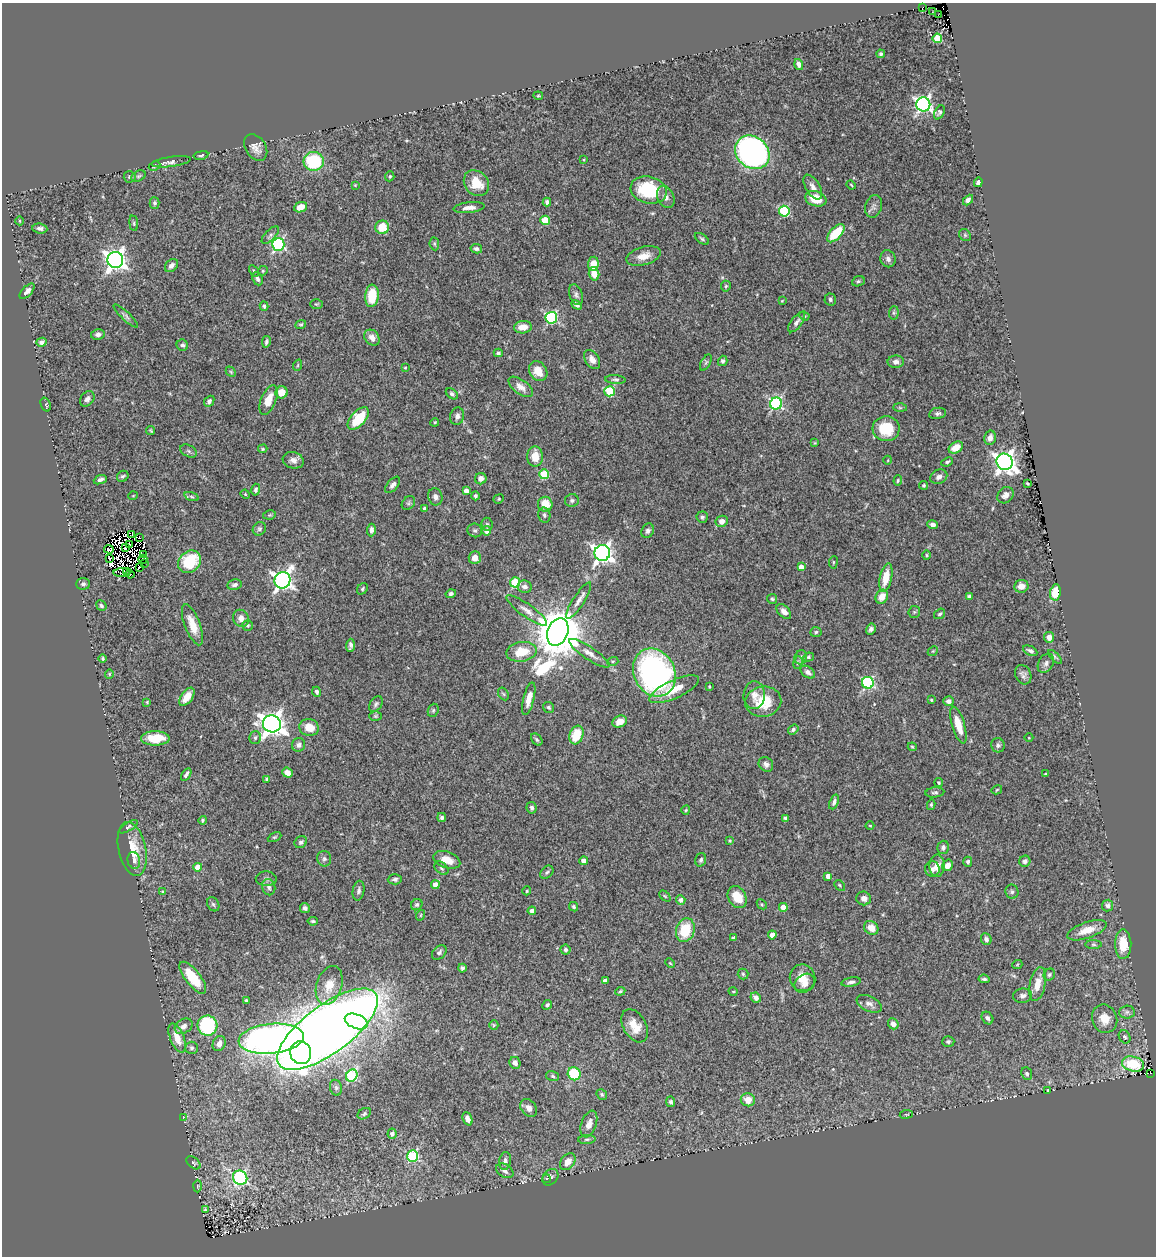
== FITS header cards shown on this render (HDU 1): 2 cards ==
NAXIS1  =                 1154
NAXIS2  =                 1254

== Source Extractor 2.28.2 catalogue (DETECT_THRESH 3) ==
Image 1154 x 1254 px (HDU 1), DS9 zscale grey, 1 PNG px = 1 image px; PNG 1158 x 1258 px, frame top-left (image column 1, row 1254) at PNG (2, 3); each listed source drawn as its Kron ellipse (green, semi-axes under 4 px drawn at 4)
Background 0.556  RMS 0.027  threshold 0.0798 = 3 sigma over >= 5 px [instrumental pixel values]
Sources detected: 390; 18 with non-positive FLUX_AUTO (blend fragments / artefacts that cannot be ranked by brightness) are neither listed nor drawn; the other 372 listed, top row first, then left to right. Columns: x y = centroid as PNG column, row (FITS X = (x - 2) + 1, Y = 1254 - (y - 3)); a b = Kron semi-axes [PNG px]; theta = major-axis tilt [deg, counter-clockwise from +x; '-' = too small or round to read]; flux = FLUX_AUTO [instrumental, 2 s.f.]
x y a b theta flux
923 8 3 2 - 46
932 12 3 2 - 2.5
938 15 3 2 - 26
937 38 4 4 - 64
881 54 4 4 - 3.4
799 64 5 4 - 6.3
538 96 5 3 - 1.8
923 104 7 7 - 560
939 112 7 5 62 3.5
256 147 14 10 -56 13
752 152 18 15 -39 540
201 155 7 4 12 3.5
584 160 4 2 - 1.4
314 161 10 9 - 110
171 162 20 5 8 8.1
154 166 6 4 28 2.3
139 176 8 5 26 3.4
390 176 5 4 - 2.4
130 177 6 5 - 3.7
978 182 5 4 - 6
476 183 14 11 -49 43
355 185 4 4 - 1.7
851 185 4 3 - 1.6
813 187 14 7 -59 11
649 190 18 13 -14 100
666 197 11 8 -65 9.7
816 199 11 7 -19 35
968 200 6 4 46 6.9
547 202 4 4 - 4.5
155 203 6 5 - 3.3
873 206 11 8 74 7.4
301 207 6 5 - 20
469 208 15 5 6 11
784 211 5 5 - 140
545 220 4 4 - 57
20 221 4 3 - 1.3
134 223 8 4 -83 2.4
382 227 7 7 - 40
40 228 7 5 -7 5.2
836 233 11 5 47 55
270 235 11 5 46 5
965 235 6 5 - 3
702 239 8 4 -35 3.2
278 244 6 6 - 330
434 244 6 4 -83 2.7
476 249 6 4 -12 4.3
643 256 18 9 16 21
888 259 8 7 - 7
115 260 8 8 - 1100
593 264 7 5 84 22
171 265 7 5 46 7.6
254 271 6 4 -61 2.5
263 271 5 4 - 2.4
594 274 7 5 -74 20
257 279 7 5 -64 4.3
858 281 6 5 - 3.2
726 286 5 5 - 2.5
27 291 9 5 47 7.8
576 295 11 6 -70 5.8
372 296 11 7 85 57
830 299 6 5 - 4.6
782 301 3 3 - 1.3
316 304 6 5 - 2.5
577 305 5 4 - 3.7
264 306 4 3 - 3.2
894 313 7 5 83 2.9
126 316 16 4 -43 4.6
804 316 5 4 - 2
551 318 6 6 - 240
796 322 12 5 52 6.6
301 324 5 4 - 2.6
523 327 9 6 6 21
98 334 7 5 10 5.3
372 338 9 7 -51 13
41 342 5 4 - 6.2
266 342 6 3 80 3.9
182 345 6 5 - 4.8
498 353 4 3 - 3.7
592 360 10 7 -57 11
723 361 5 4 - 4.1
706 362 9 4 63 3.3
896 362 8 6 2 6.9
298 365 6 3 71 1.9
405 367 4 2 - 1.4
538 371 11 8 -57 23
231 372 6 4 -47 2.5
615 380 10 4 -4 3.9
521 387 14 7 -37 14
609 391 5 5 - 110
282 392 6 6 - 22
452 394 7 4 -38 4.2
87 399 8 6 49 6.5
268 400 15 7 67 28
209 401 6 4 48 4.5
776 403 6 6 - 250
46 404 7 4 -69 3.7
900 408 7 4 -1 2.7
937 413 8 5 10 4.4
457 416 9 7 79 6.8
358 418 13 7 48 57
435 422 4 3 - 1.7
886 429 13 12 - 56
151 431 4 2 - 1.8
990 438 7 5 76 8.5
815 443 4 3 - 1.7
956 447 7 5 31 19
263 449 5 4 - 2
189 451 9 5 -28 4.3
535 457 10 8 90 24
293 460 11 8 -16 9.5
888 460 4 3 - 1.4
947 462 6 4 23 2.7
1005 462 8 7 - 1200
544 474 5 4 - 75
123 476 6 5 - 3.3
939 477 9 7 26 7.3
481 479 6 5 - 8.6
100 480 7 4 22 5.3
898 480 5 4 - 2
1027 483 4 2 - 2
393 485 10 5 50 6.2
924 485 4 4 - 2.3
256 490 6 4 76 4.3
466 491 4 4 - 9.7
245 494 5 4 - 1.7
1005 495 9 7 46 9.3
133 496 5 3 - 1.4
475 496 4 4 - 3.5
192 497 7 3 -19 2.6
435 497 9 7 -77 7.2
499 499 5 4 - 2.3
572 500 7 6 - 4.4
408 503 8 6 49 3.5
545 504 7 7 - 30
424 509 3 3 - 3.2
269 515 6 4 11 2.3
544 515 7 6 - 4.3
702 517 5 5 - 3.3
722 521 6 5 - 12
487 524 6 5 - 3
933 525 5 4 - 6.1
259 529 7 6 - 4
371 530 6 4 87 5.4
475 530 7 6 - 4.2
487 531 4 4 - 17
648 531 7 6 - 5.7
132 534 3 2 - 3.7
139 537 3 2 - 3.3
130 544 3 2 - 5.3
126 548 3 3 - 3.6
109 549 5 3 - 2.8
602 553 8 8 - 800
144 554 2 2 - 3.7
927 555 5 3 - 1.8
110 558 4 2 - 0.26
475 558 6 6 - 16
143 559 5 2 - 0.1
189 562 12 10 41 91
833 562 6 3 82 1.8
144 564 3 2 - 1.4
139 567 3 2 - 2.6
801 567 4 4 - 13
127 571 3 2 - 3
122 573 8 4 0 3.2
130 574 4 3 - 4.9
886 578 15 6 78 30
282 580 8 8 - 840
515 582 5 5 - 100
83 584 7 6 - 5.2
235 585 7 5 12 5.7
1021 586 7 6 - 14
525 587 7 6 - 7.7
362 589 6 5 - 3
1055 592 8 5 81 30
451 594 5 4 - 4.4
969 596 3 3 - 4.3
882 597 7 6 - 16
772 599 5 5 - 2.7
579 600 21 5 57 11
101 606 5 4 - 3.6
527 610 24 6 -36 15
784 612 9 5 -44 9.9
914 612 6 5 - 2.7
940 614 6 4 36 3.1
241 618 9 7 -59 12
192 625 22 7 -69 29
248 625 5 5 - 2.9
871 629 5 4 - 5.2
558 632 14 10 68 10000
816 632 5 5 - 2.9
1049 637 5 5 - 13
350 645 6 4 86 4.9
933 651 5 4 - 2.3
1030 651 8 4 -27 5.3
522 652 15 9 9 43
589 653 24 6 -34 15
801 657 7 6 - 4.3
808 657 5 4 - 2.7
1055 657 9 4 -46 3
103 658 4 4 - 2.9
613 661 5 3 - 2.1
798 662 6 4 75 3
1046 663 10 7 58 6.9
654 672 25 20 -62 530
808 672 8 5 -36 6.9
109 674 5 4 - 1.9
1023 675 10 7 -64 7.1
868 683 6 6 - 240
709 686 3 2 - 1.7
674 689 27 9 24 38
317 692 5 4 - 4
503 694 7 5 -58 3
754 695 14 10 86 14
187 697 10 5 54 21
529 699 16 5 76 17
931 700 3 3 - 2.5
948 701 5 4 - 5.6
147 702 3 3 - 1.6
763 702 18 15 10 56
376 704 8 6 54 4.7
549 707 6 5 - 3.4
433 710 7 5 69 3
375 716 6 5 - 2.7
620 722 7 5 25 17
272 724 9 8 - 1600
958 725 19 6 -73 31
309 727 10 8 -16 25
793 729 5 4 - 4.3
576 735 9 6 70 49
155 738 14 7 0 41
255 738 6 5 - 4.1
1029 738 4 3 - 1.3
537 740 7 5 -50 3.4
299 745 7 6 - 7.1
998 745 7 6 - 4.5
912 747 4 3 - 1.8
766 764 8 7 - 6.9
287 773 5 4 - 14
1045 774 3 3 - 2.4
186 775 7 3 57 5.1
266 779 4 3 - 2.3
939 783 4 4 - 1.9
997 790 5 4 - 1.9
935 792 9 5 5 4.2
834 802 8 4 68 4.8
931 805 5 4 - 2.5
532 808 6 5 - 5.1
686 810 4 4 - 1.9
442 817 4 4 - 4.3
785 818 3 3 - 4
203 820 4 4 - 2.7
870 825 4 3 - 1.8
128 827 10 4 32 3.6
275 837 7 4 26 2.5
730 841 4 3 - 2
301 842 6 5 - 4.8
943 847 6 5 - 4.7
132 849 27 13 -77 39
324 859 8 7 - 4.9
134 860 8 6 -78 5.9
447 860 14 8 -19 23
701 860 7 5 71 4
584 861 4 4 - 15
1025 861 6 5 - 5.7
968 862 5 4 - 3.4
947 865 6 5 - 12
937 866 11 7 87 17
198 867 4 4 - 35
442 868 8 5 -41 3.7
932 869 8 7 - 6.9
547 872 7 5 44 4
828 876 4 4 - 14
266 879 10 7 -3 5.2
395 879 7 5 4 4.3
435 885 4 4 - 21
840 885 6 4 -42 2.3
269 887 8 6 -75 5.8
359 891 10 6 80 5.4
527 891 4 4 - 2.1
163 892 4 3 - 2.7
1012 892 7 6 - 5.1
665 896 6 4 -44 2.6
737 897 12 8 -59 31
864 898 7 6 - 8.5
681 900 5 4 - 8.1
213 904 7 5 -60 3.9
762 904 6 3 -45 2.1
417 905 6 5 - 3.5
1108 905 6 5 - 5.5
574 907 5 4 - 3.1
783 907 4 4 - 20
305 908 5 5 - 5.3
532 911 4 4 - 7.7
421 915 5 3 - 1.5
313 921 5 3 - 2.7
871 928 7 6 - 17
685 930 12 9 74 58
1087 930 21 8 19 24
772 935 4 4 - 18
733 938 3 3 - 4.7
986 939 6 5 - 5.4
1123 944 15 8 -89 42
1093 945 8 4 -1 2.9
565 950 5 5 - 4.5
439 952 8 6 44 4.9
670 963 5 3 - 2
1017 965 5 3 - 1.6
462 968 4 3 - 3.7
743 974 5 5 - 2.8
1049 974 6 5 - 3.9
193 978 19 7 -52 63
803 978 13 12 - 23
984 979 6 3 -7 3.7
605 981 4 4 - 11
851 982 10 4 10 5.4
805 983 11 8 34 11
1037 984 17 8 77 25
329 985 20 12 72 31
620 991 5 4 - 2.4
733 991 5 3 - 1.6
1022 996 9 7 7 7.4
756 997 5 5 - 8.1
246 1001 3 3 - 3
869 1004 13 7 -25 8.2
547 1005 5 4 - 3.5
1127 1012 8 6 2 5.5
987 1018 7 5 -55 5.6
1105 1019 14 12 -68 24
356 1021 12 7 -21 120
893 1024 6 5 - 9.5
494 1025 5 4 - 2
184 1026 9 7 31 10
207 1026 10 10 - 160
635 1026 18 11 -60 28
328 1029 60 24 37 3500
1125 1037 7 5 -59 3.7
177 1038 15 7 -68 26
271 1039 33 15 5 1300
948 1042 6 5 - 4.3
219 1043 8 6 63 10
192 1048 6 6 - 4.1
301 1053 11 10 - 290
515 1063 6 5 - 7.5
1133 1064 11 7 -12 40
574 1074 6 6 - 94
1027 1074 6 5 - 4.1
1150 1074 3 2 - 5.1
352 1076 6 5 - 160
552 1076 6 5 - 3.4
336 1088 8 6 -74 4.3
1048 1090 3 2 - 1.3
602 1094 6 5 - 2.8
748 1100 7 6 - 22
671 1102 5 4 - 4.3
529 1108 10 7 -52 9
364 1114 7 5 31 3.3
906 1114 6 3 8 1.8
183 1118 3 2 - 3.3
467 1119 7 4 -69 8.9
589 1124 14 7 70 13
392 1134 5 4 - 5.1
587 1139 9 3 5 3.2
412 1156 6 5 - 190
505 1161 9 6 80 6.3
568 1162 9 6 51 18
193 1163 8 5 -39 4
505 1171 9 6 -31 7.2
550 1177 9 7 46 5.3
240 1178 7 7 - 310
546 1179 4 3 - 1.4
197 1186 6 4 88 2.4
205 1209 4 4 - 2
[18 non-positive-flux detections neither listed nor drawn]